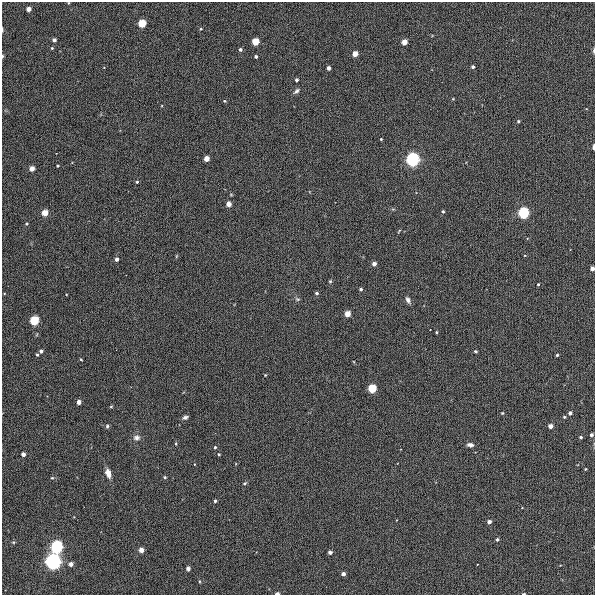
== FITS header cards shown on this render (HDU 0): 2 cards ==
NAXIS1  =                  593
NAXIS2  =                  593

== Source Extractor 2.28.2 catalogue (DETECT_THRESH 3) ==
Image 593 x 593 px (HDU 0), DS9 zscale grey, 1 PNG px = 1 image px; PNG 597 x 597 px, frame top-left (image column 1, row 593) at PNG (2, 2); no overlay
Background 919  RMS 13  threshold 38.3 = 3 sigma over >= 5 px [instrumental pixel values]
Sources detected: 86; all 86 listed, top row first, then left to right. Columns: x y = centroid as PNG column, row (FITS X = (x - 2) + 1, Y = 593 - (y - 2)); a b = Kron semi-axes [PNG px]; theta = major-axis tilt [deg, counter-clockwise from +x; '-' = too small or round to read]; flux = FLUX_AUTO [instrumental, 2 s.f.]
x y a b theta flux
69 3 4 3 - 610
29 9 4 4 - 7600
142 24 4 4 - 44000
201 29 4 3 - 860
2 30 5 2 - 880
54 40 4 3 - 3400
255 42 4 4 - 28000
404 42 4 4 - 12000
52 48 3 3 - 900
240 50 4 4 - 1800
594 51 7 3 -87 1400
355 54 4 4 - 12000
2 56 6 3 83 1100
256 56 3 3 - 1800
473 67 3 3 - 2200
329 68 4 3 - 3700
297 80 3 3 - 2200
296 91 8 5 45 2200
453 99 4 3 - 670
224 101 4 3 - 850
518 121 3 3 - 1300
381 139 3 3 - 770
594 147 5 2 - 3200
206 159 4 4 - 10000
412 159 5 5 - 430000
58 166 3 2 - 1000
32 169 4 4 - 8900
137 182 3 3 - 1100
229 204 4 4 - 9500
443 211 3 3 - 1500
45 213 4 4 - 18000
523 213 5 5 - 180000
27 224 4 3 - 950
117 259 3 3 - 3500
374 264 4 4 - 5100
592 269 4 4 - 4800
330 281 4 4 - 950
538 284 3 2 - 920
361 289 4 3 - 1600
317 293 3 3 - 2000
297 299 7 4 -24 1300
408 300 8 5 -59 3000
347 314 4 4 - 14000
34 321 5 4 - 79000
436 332 3 3 - 870
41 351 3 3 - 2400
475 351 4 3 - 1100
37 355 4 3 - 1200
557 355 3 3 - 1100
81 360 4 3 - 670
265 375 3 2 - 660
372 389 4 4 - 56000
79 402 4 4 - 6200
111 407 5 3 - 780
502 413 4 4 - 700
570 413 4 3 - 2400
185 417 7 4 24 2400
564 417 3 3 - 1000
107 426 5 4 - 1400
550 426 4 4 - 6900
591 435 3 3 - 2400
581 437 3 3 - 1600
136 438 9 8 - 3800
176 444 4 3 - 690
470 445 6 4 -7 3700
215 447 3 3 - 1400
23 454 4 3 - 5000
219 454 4 3 - 920
585 469 3 2 - 790
108 473 10 6 -70 6100
165 477 4 3 - 1300
52 478 5 4 - 970
245 483 6 3 44 1100
215 501 3 3 - 1700
489 522 4 3 - 3900
497 540 4 4 - 1600
13 542 5 3 - 760
56 547 5 5 - 300000
141 550 4 4 - 8100
330 552 4 3 - 3400
53 562 6 5 - 860000
71 564 4 4 - 4700
188 568 4 4 - 4800
343 574 4 3 - 3700
277 593 4 2 - 4100
524 594 4 2 - 1000
At the frame edge (FLAGS 8, measured only in part): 8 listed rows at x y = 69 3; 2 30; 594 51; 2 56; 594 147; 592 269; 277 593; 524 594